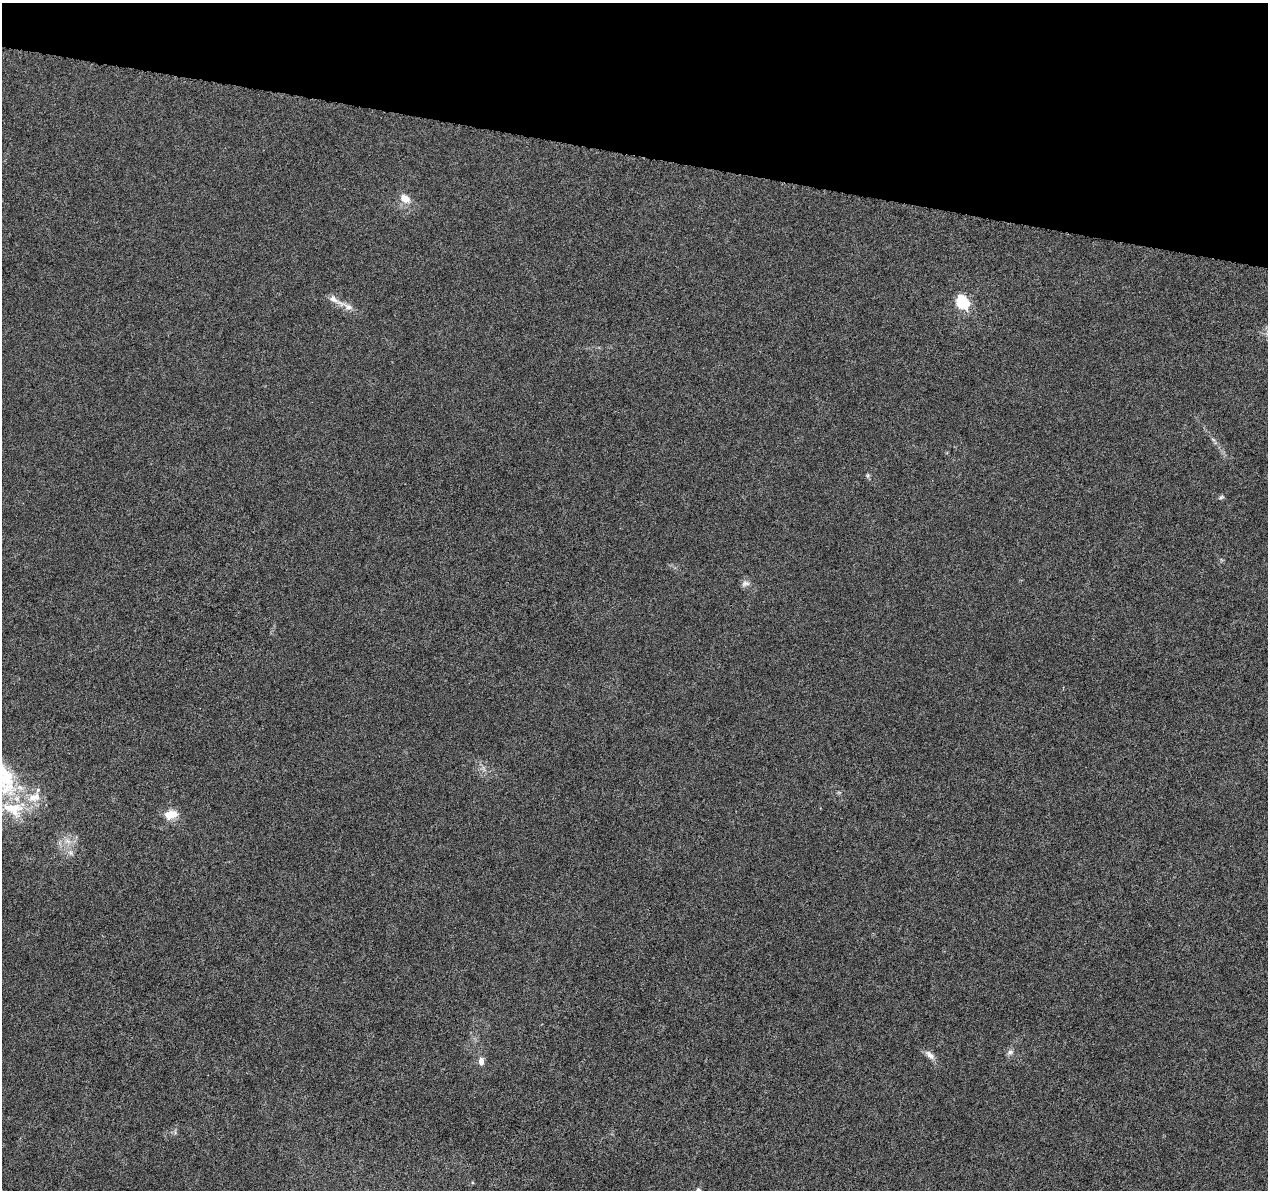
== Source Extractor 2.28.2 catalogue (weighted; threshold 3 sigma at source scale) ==
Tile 2 of 4 x 4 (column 2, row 1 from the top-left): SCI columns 1272-2537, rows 3797-4984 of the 5093 x 5273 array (HDU 1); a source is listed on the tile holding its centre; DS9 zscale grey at full resolution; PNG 1270 x 1192 px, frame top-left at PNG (2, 3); no overlay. Shown black and unused: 13% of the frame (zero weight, under 5 of 10 exposures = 1% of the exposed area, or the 3 px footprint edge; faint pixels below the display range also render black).
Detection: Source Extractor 2.28.2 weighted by HDU 2 'WHT'; one run over the whole footprint, this tile lists its part. Background 5.98e-04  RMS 8.6e-04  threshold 0.00351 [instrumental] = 3 sigma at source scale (4.09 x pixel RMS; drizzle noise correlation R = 1.36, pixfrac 0.8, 0.0396/0.0396 arcsec/px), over >= 5 px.
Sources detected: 17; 3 inside a brighter listed object's ellipse — not listed separately; the other 14 listed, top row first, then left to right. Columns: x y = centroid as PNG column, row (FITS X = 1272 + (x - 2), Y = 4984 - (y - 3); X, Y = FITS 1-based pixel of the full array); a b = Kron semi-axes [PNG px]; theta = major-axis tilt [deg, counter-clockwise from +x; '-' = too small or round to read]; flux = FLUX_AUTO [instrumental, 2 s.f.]
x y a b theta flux
405 198 12 8 -32 0.87
962 302 7 5 -58 9.6
348 307 26 8 -25 0.73
868 475 7 5 -84 0.14
1221 497 7 4 25 0.14
745 583 12 7 12 0.31
5 777 53 23 75 5.5
34 797 21 13 14 1.5
171 814 16 10 10 1.1
68 841 11 5 -27 0.4
71 853 10 6 -59 0.34
1010 1052 8 6 16 0.25
930 1055 16 7 -41 0.47
481 1061 9 6 -90 0.42
Isophote crosses this tile's border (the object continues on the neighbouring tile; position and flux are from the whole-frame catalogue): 1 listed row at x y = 5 777